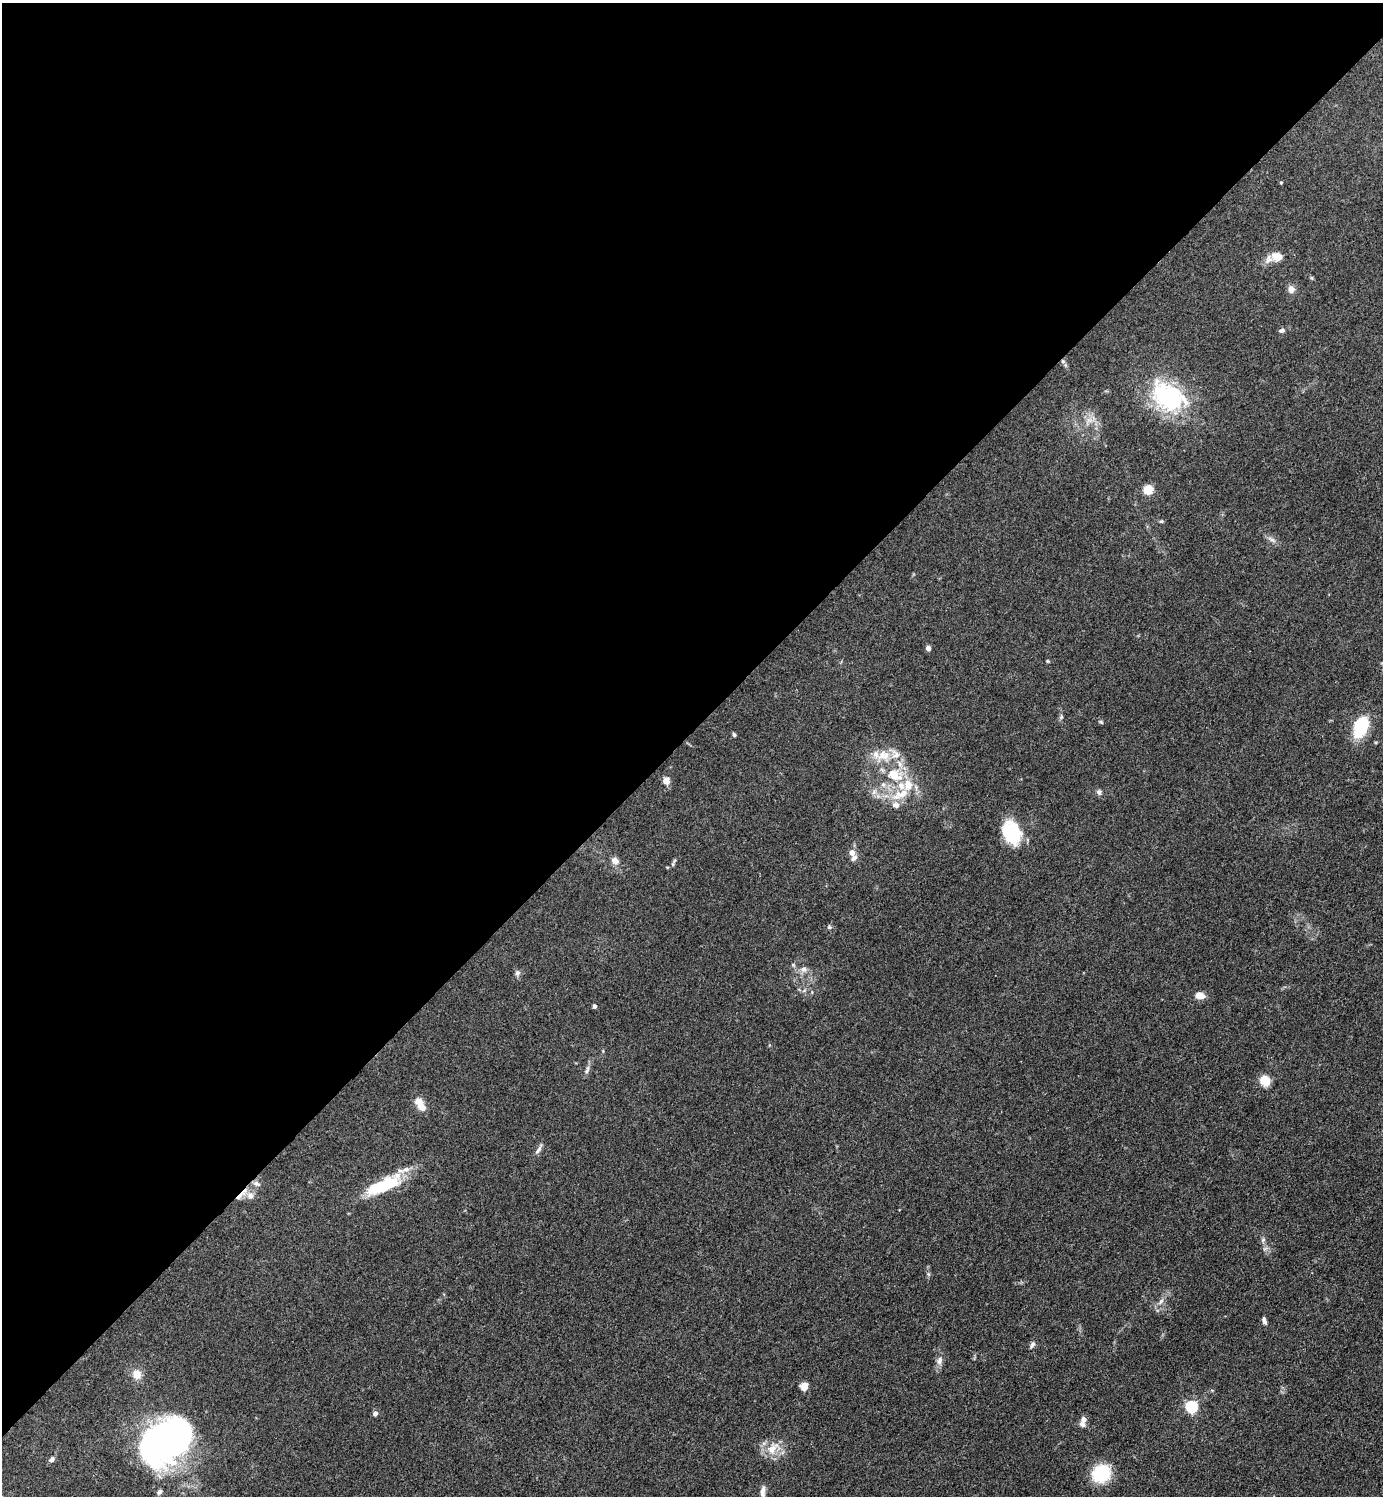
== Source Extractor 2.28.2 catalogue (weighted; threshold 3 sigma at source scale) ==
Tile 2 of 4 x 4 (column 2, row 1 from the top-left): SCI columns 1681-3061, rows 4486-5979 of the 5980 x 5982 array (HDU 1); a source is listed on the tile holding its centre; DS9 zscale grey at full resolution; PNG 1385 x 1498 px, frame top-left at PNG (2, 3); no overlay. Shown black and unused: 49% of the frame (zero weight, under 3 of 4 exposures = <1% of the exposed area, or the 3 px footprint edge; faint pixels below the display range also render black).
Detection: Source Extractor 2.28.2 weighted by HDU 2 'WHT'; one run over the whole footprint, this tile lists its part. Background 0.0863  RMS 0.0063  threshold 0.0286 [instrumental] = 3 sigma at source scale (4.5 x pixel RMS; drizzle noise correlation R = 1.50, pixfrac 1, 0.05/0.05 arcsec/px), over >= 5 px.
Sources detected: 65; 1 inside a brighter object's white glare — not listed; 6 inside a brighter listed object's ellipse — not listed separately; the other 58 listed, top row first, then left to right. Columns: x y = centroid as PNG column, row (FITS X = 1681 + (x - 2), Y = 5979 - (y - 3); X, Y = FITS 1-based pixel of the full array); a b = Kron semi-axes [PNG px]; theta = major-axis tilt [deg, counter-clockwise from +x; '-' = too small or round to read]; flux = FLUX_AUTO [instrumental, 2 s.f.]
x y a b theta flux
1281 183 4 4 - 0.63
1277 257 13 11 -19 8
1312 278 6 4 -71 0.76
1291 289 9 8 - 3.3
1281 331 7 5 13 1.5
1063 361 6 5 - 1.4
1168 397 37 25 -32 78
1089 420 8 6 -44 3.2
1148 490 5 5 - 31
1161 521 5 5 - 0.79
1272 539 11 5 -31 2.4
928 648 4 4 - 3.9
1061 717 6 4 48 0.97
1101 722 6 4 -45 0.83
1361 727 23 14 66 28
734 734 5 4 - 1.1
883 755 21 14 10 13
893 774 17 13 -38 15
666 781 9 8 - 3.8
883 784 7 6 - 1.9
874 792 8 6 69 2.3
1099 792 7 6 - 1.7
902 794 23 12 19 14
1011 833 22 16 -66 36
852 853 6 5 - 4.4
854 858 9 6 41 2.2
615 861 12 8 -34 3.4
673 864 6 4 73 0.94
829 927 6 5 - 1
804 969 9 8 - 3
517 973 8 7 - 2
1199 995 7 5 -12 8.7
594 1006 4 4 - 1.6
587 1070 13 4 70 2.1
1265 1081 8 7 - 15
420 1104 18 8 -59 7.1
538 1150 13 6 54 2.4
257 1184 11 6 -20 2.3
387 1185 46 15 29 29
250 1195 11 10 - 4.5
239 1197 21 5 35 4.8
1263 1240 7 4 46 1.2
1161 1301 9 4 54 2
1264 1320 9 4 -71 2.1
1032 1344 8 6 67 1.9
939 1361 12 7 77 3.2
136 1374 10 10 - 6.9
804 1386 9 8 - 4.6
1191 1407 5 5 - 78
375 1414 6 5 - 1.9
1083 1419 5 5 - 4.1
1082 1424 8 6 -30 2.2
165 1441 47 35 37 240
772 1448 20 11 47 9.5
52 1459 8 6 44 2.2
1101 1473 15 13 37 36
159 1492 7 5 44 1.8
763 1492 14 6 86 3.3
Overlapping masked pixels (flux is a lower limit): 2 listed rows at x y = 1063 361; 239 1197